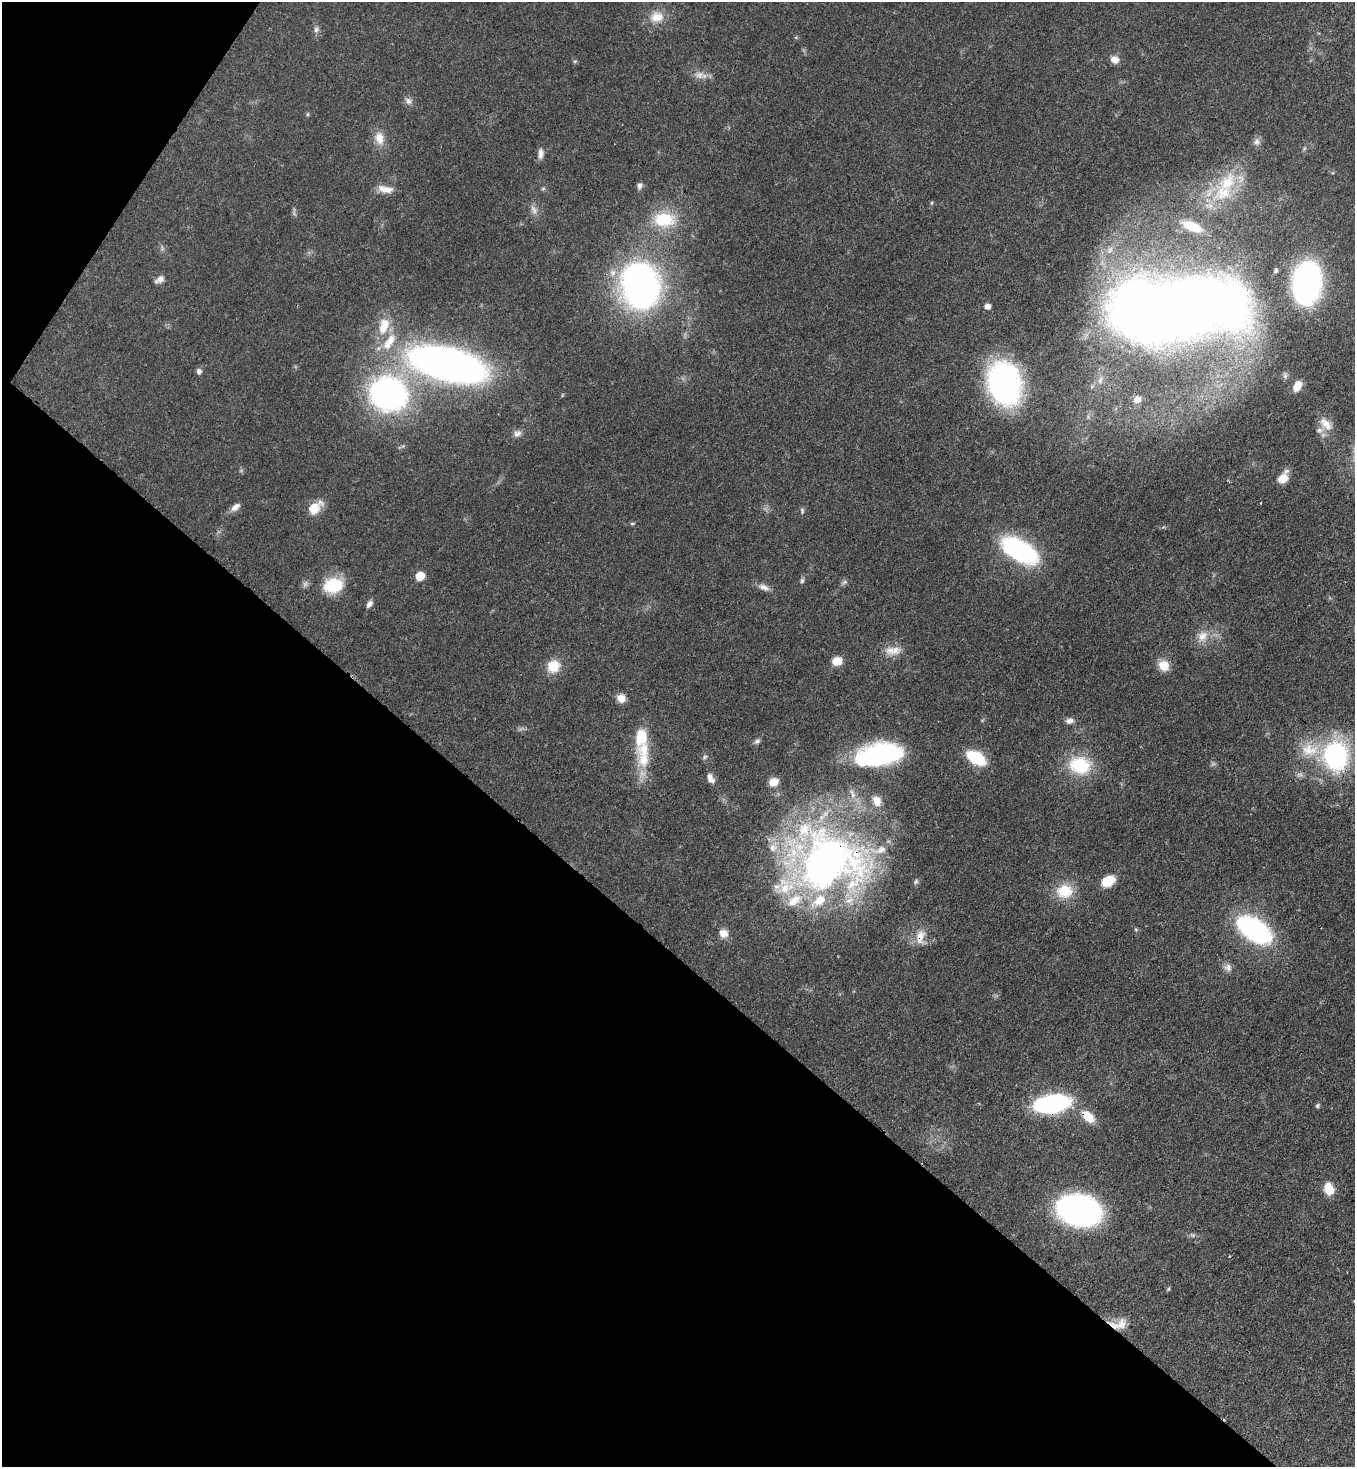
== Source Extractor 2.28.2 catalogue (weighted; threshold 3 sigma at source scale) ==
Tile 9 of 4 x 4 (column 1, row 3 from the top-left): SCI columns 370-1722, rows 1525-2989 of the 6007 x 5984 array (HDU 1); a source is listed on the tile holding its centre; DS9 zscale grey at full resolution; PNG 1357 x 1469 px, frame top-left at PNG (2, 2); no overlay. Shown black and unused: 37% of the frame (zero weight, under 3 of 4 exposures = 7% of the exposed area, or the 3 px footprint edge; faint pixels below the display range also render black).
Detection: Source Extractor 2.28.2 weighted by HDU 2 'WHT'; one run over the whole footprint, this tile lists its part. Background 0.0668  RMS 0.0037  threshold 0.0167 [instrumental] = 3 sigma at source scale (4.5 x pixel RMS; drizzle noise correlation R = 1.50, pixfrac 1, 0.05/0.05 arcsec/px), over >= 5 px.
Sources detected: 94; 2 too faint to see at this stretch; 1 cosmic-ray / hot-pixel residue — not listed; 14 inside a brighter listed object's ellipse — not listed separately; the other 77 listed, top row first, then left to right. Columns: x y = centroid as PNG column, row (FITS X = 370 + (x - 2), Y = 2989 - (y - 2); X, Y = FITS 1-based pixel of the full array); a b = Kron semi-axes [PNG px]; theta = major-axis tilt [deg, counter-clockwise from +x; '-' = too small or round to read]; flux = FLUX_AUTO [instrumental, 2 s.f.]
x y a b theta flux
656 17 20 14 5 6
316 29 9 7 73 1.3
1115 60 10 8 -20 2.8
575 61 6 4 18 0.44
699 75 11 10 - 2.6
408 101 11 8 -55 1.6
307 114 6 4 88 0.45
379 138 18 12 -80 4.9
1256 142 11 8 -86 1.7
541 154 13 7 89 2.1
1227 182 30 21 52 17
639 186 8 6 76 1.4
543 188 6 4 1 0.54
385 189 20 8 -10 3.8
534 210 14 7 -67 2
664 219 30 20 -1 16
1192 226 25 11 -22 8.9
160 279 13 7 31 2.1
1306 283 27 18 85 130
640 286 31 25 -80 190
987 306 6 5 - 2
1180 309 112 46 5 700
384 326 26 14 73 8.4
448 364 50 20 -14 330
199 371 7 6 - 1.3
1285 375 8 6 -89 1
1004 383 34 25 -73 120
1297 386 13 8 60 4
388 394 24 20 -19 150
1137 399 10 9 - 2.5
1326 424 21 11 -48 4.6
517 433 10 9 - 1.8
1283 478 12 8 56 5.5
235 507 12 7 38 2.4
315 507 21 12 42 5.8
802 511 9 4 -75 0.69
632 523 6 4 -1 0.47
1020 550 34 17 -31 59
420 576 6 6 - 9.9
802 581 7 5 85 0.8
844 582 8 5 25 0.9
333 585 26 19 15 13
764 587 16 7 -20 2.4
369 604 10 6 55 1.6
1202 636 17 12 58 4.8
895 650 16 12 28 4.5
837 661 10 9 - 5
553 666 16 14 39 7.4
1164 666 12 11 - 5.5
621 698 10 9 - 3.3
1069 721 10 7 9 1.9
641 737 26 14 81 11
757 741 8 6 27 0.99
880 755 46 21 11 58
1336 756 35 30 -88 47
705 757 7 5 28 0.69
976 758 18 10 -32 19
1080 765 28 22 -10 18
711 778 13 8 -63 2.2
773 782 11 9 25 3.9
827 862 94 77 11 190
1108 881 13 9 32 8.8
916 882 8 5 50 0.85
1064 891 22 18 10 10
1135 929 5 3 - 0.43
1254 930 29 14 -34 93
724 933 12 11 - 3.2
920 937 22 12 83 5.4
1228 967 11 10 - 2
1052 1104 23 12 10 75
1317 1106 6 5 - 0.65
1088 1116 21 12 -42 6.7
1329 1189 14 11 -70 5.9
1079 1210 28 19 -11 160
1193 1235 7 5 11 0.8
1168 1289 6 4 71 0.46
1121 1324 17 13 56 4.1
Overlapping masked pixels (flux is a lower limit): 5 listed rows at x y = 1180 309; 827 862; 920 937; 1052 1104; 1088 1116